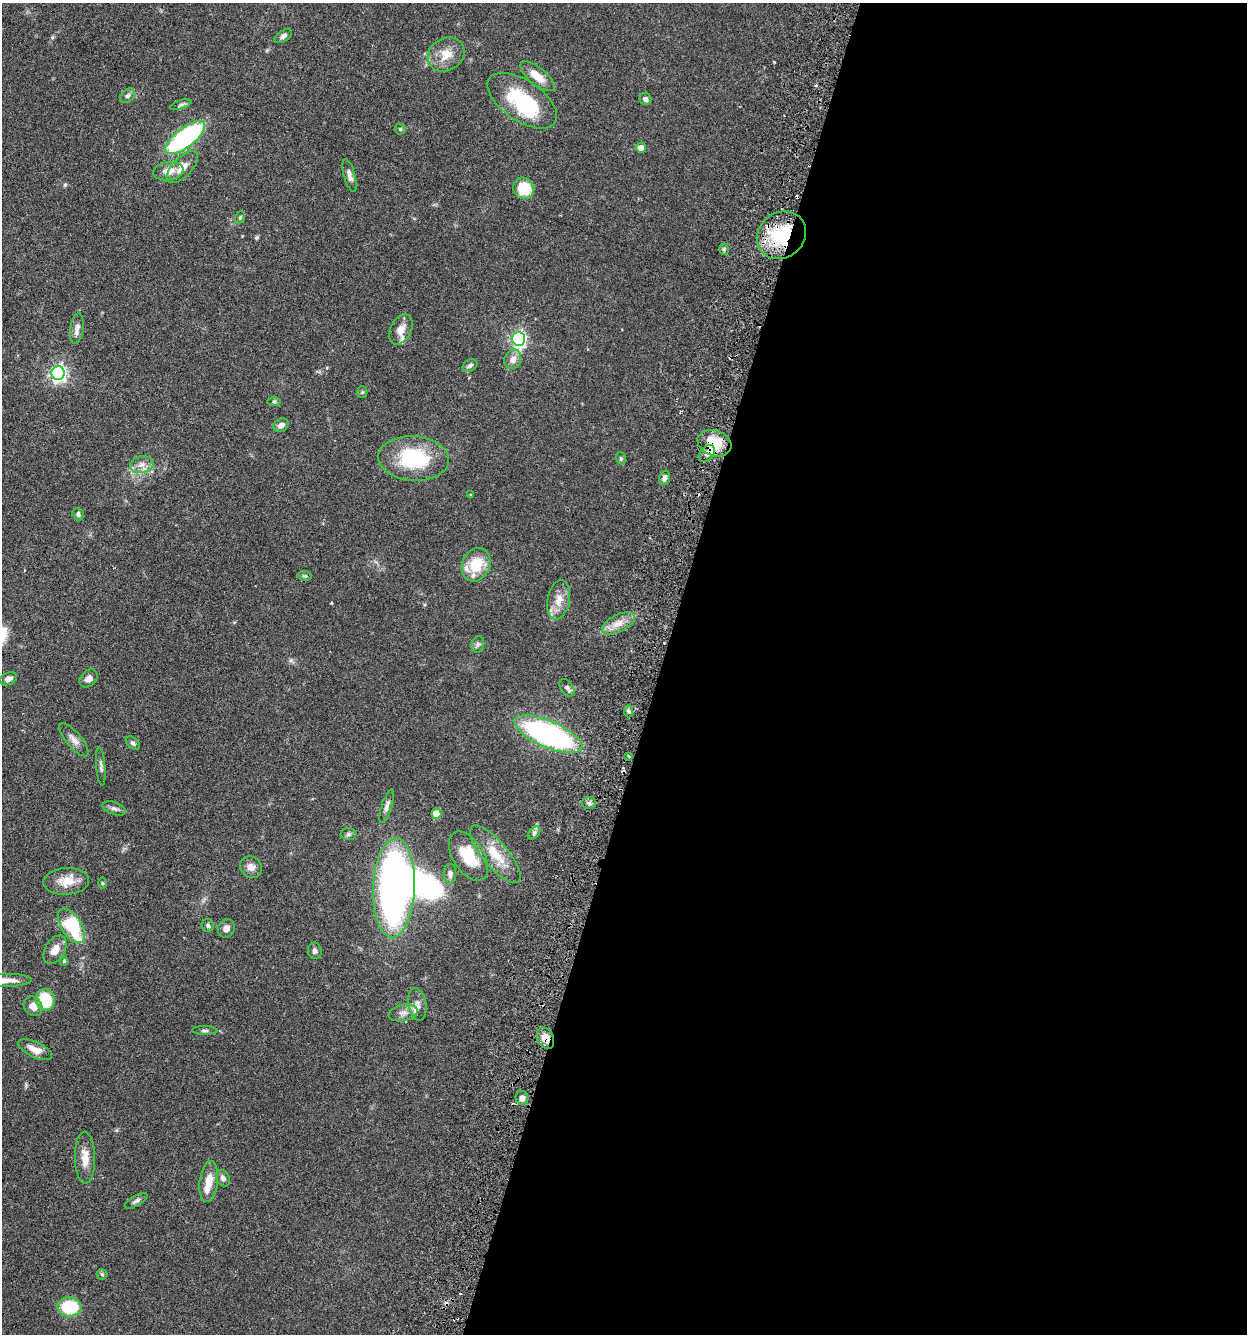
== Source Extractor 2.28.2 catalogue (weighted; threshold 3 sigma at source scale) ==
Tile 12 of 4 x 4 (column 4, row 3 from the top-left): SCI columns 4050-5294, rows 1365-2696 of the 5510 x 5381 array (HDU 1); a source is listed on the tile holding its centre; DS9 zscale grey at full resolution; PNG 1249 x 1336 px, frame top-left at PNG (2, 3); each listed source drawn as its Kron ellipse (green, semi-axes under 4 px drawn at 4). Shown black and unused: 47% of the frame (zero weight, under 3 of 6 exposures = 4% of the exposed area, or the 3 px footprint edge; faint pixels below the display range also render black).
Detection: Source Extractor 2.28.2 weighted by HDU 2 'WHT'; one run over the whole footprint, this tile lists its part. Background 0.0651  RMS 0.0032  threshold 0.0132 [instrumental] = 3 sigma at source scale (4.09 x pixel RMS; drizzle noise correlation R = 1.36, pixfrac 0.8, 0.05/0.05 arcsec/px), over >= 5 px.
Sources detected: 91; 2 inside a brighter object's white glare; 3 cosmic-ray / hot-pixel residue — neither listed nor drawn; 4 inside a brighter listed object's ellipse — not listed separately; the other 82 listed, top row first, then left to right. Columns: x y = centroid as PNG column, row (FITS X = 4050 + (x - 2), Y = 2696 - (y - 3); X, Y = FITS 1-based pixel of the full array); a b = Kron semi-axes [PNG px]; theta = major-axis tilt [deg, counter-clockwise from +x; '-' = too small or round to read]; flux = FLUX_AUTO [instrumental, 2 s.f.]
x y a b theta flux
283 36 9 5 32 0.98
446 55 19 16 33 4.8
537 76 21 8 -39 4.6
128 96 8 6 40 0.82
645 99 6 5 - 0.96
522 101 39 20 -34 22
181 105 11 4 19 0.72
400 129 5 5 - 0.49
185 138 24 9 37 48
641 148 5 5 - 2.2
182 167 20 9 46 3.1
168 171 15 9 10 3.1
350 176 17 5 -74 1.5
524 188 11 10 - 8.7
240 217 6 5 - 0.43
781 235 26 22 40 19
724 249 5 4 - 0.57
77 328 16 6 82 1.8
401 329 16 10 63 2.8
519 339 7 6 - 73
513 359 10 8 67 2.1
470 365 7 5 26 0.81
58 373 7 6 - 86
362 392 5 5 - 0.35
274 401 7 4 0 0.47
281 425 8 6 31 1.4
714 443 17 12 -18 8.4
707 454 10 6 48 1.5
621 458 6 4 -70 0.44
414 459 35 22 -4 22
142 465 12 8 13 2.1
664 478 7 5 72 1.3
471 495 3 3 - 0.31
78 514 6 5 - 0.84
476 565 17 14 64 8.6
305 576 7 5 -11 0.51
559 600 20 11 79 3.8
618 623 18 8 27 3.2
478 644 8 6 74 0.8
88 678 10 7 46 1.6
8 679 9 6 23 1.3
567 688 10 6 -55 0.98
629 711 6 4 -88 0.61
548 734 36 13 -23 69
74 740 21 7 -49 2
133 743 8 5 -40 0.76
628 756 3 3 - 0.39
101 766 19 4 -85 1
589 803 7 6 - 0.8
387 806 17 5 72 1.3
114 808 12 6 -20 1
436 814 5 5 - 5.3
534 833 8 4 47 0.71
348 834 8 6 3 0.73
495 854 36 13 -50 7.6
468 856 27 15 -57 9.9
251 867 11 10 - 2
450 874 10 6 -88 1.3
66 881 23 13 4 5
103 883 6 4 -89 0.32
394 888 50 21 88 140
208 925 6 6 - 0.75
71 926 19 10 -58 21
226 928 10 8 64 1.6
55 950 15 9 59 3
315 951 8 7 - 0.94
64 961 4 4 - 0.38
3 980 29 6 1 3.3
45 1000 11 9 -72 12
417 1004 16 9 -79 2.1
33 1006 10 8 -51 2.2
403 1013 14 8 13 2.1
205 1030 12 4 0 0.64
545 1038 11 8 -64 2.6
35 1050 18 7 -25 2.9
522 1098 7 6 - 1.5
85 1158 26 10 -89 3.9
223 1178 9 6 -58 1
209 1181 21 9 83 4.3
136 1201 13 5 31 0.94
102 1274 5 5 - 0.42
69 1307 12 9 -6 13
Overlapping masked pixels (flux is a lower limit): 4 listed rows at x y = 781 235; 714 443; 707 454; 545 1038
Isophote crosses this tile's border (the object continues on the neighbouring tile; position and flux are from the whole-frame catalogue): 1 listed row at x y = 3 980